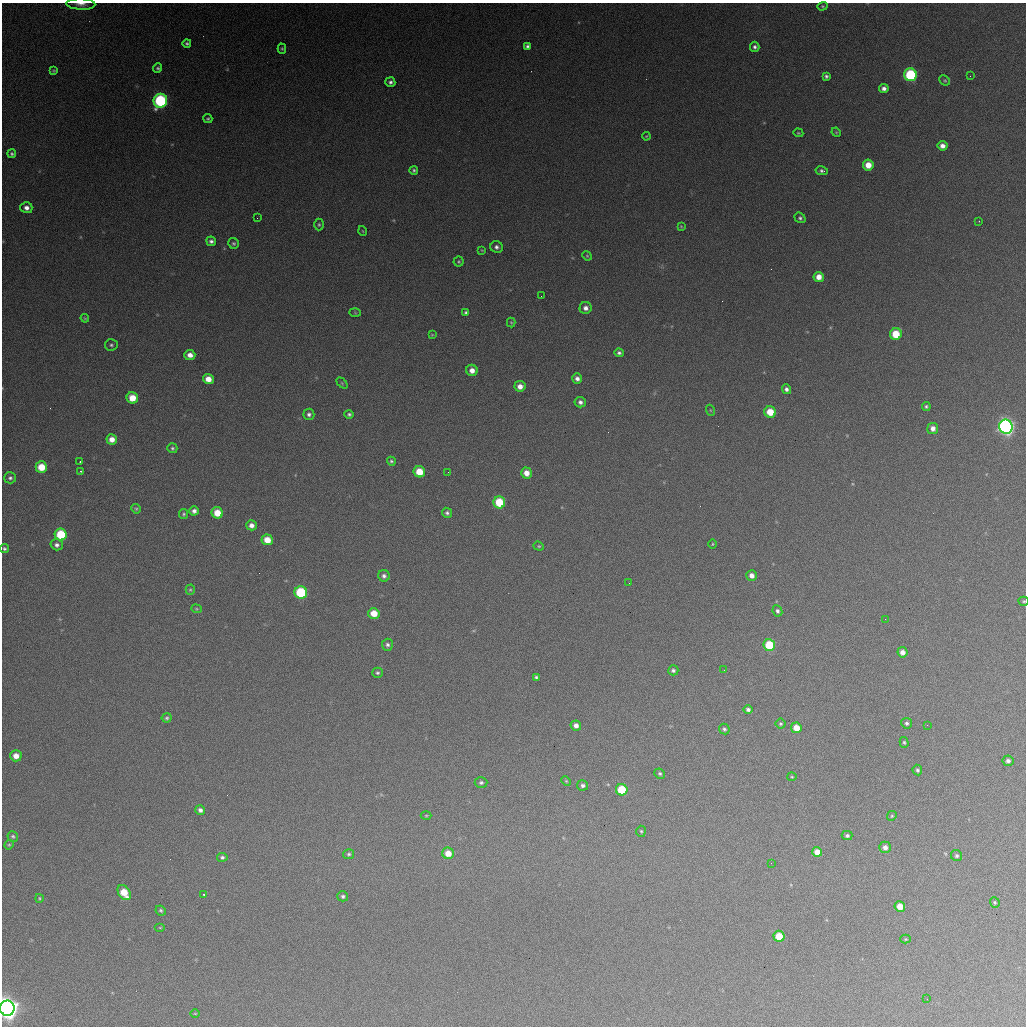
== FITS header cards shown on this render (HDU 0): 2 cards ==
NAXIS1  =                 1024 / length of data axis 1
NAXIS2  =                 1024 / length of data axis 2

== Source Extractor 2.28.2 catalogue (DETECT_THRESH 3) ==
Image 1024 x 1024 px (HDU 0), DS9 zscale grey, 1 PNG px = 1 image px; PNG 1028 x 1028 px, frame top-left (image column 1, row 1024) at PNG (2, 3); each listed source drawn as its Kron ellipse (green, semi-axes under 4 px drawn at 4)
Background 363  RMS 16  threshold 47.5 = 3 sigma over >= 5 px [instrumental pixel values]
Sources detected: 149; all 149 listed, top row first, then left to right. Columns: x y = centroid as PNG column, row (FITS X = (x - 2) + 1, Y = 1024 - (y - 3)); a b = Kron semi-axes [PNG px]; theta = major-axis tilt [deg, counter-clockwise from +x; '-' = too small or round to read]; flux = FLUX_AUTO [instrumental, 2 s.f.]
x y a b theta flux
81 4 14 5 -2 6.4e+03
822 6 5 4 - 1.4e+03
187 43 4 3 - 2.1e+03
527 46 4 4 - 2.7e+03
755 47 5 5 - 2.8e+03
282 49 5 4 - 1.4e+03
158 68 4 4 - 2.0e+03
54 71 4 3 - 1.3e+03
910 75 6 6 - 9.8e+04
826 76 4 4 - 2.4e+03
970 76 2 2 - 4.3e+02
945 80 6 4 -42 1.5e+03
390 82 5 5 - 3.0e+03
884 89 5 4 - 4.8e+03
160 101 7 6 - 1.5e+05
208 119 4 4 - 1.6e+03
836 132 5 4 - 1.0e+03
798 133 5 4 - 1.2e+03
646 136 4 3 - 9.5e+02
942 146 5 5 - 6.5e+03
12 154 4 4 - 2.0e+03
868 165 5 5 - 1.6e+04
414 170 4 4 - 1.8e+03
822 171 6 4 -10 2.6e+03
26 208 6 5 - 5.7e+03
257 218 2 2 - 6.1e+02
800 218 6 5 - 2.2e+03
979 221 3 2 - 8.7e+02
319 225 6 4 90 1.8e+03
681 226 4 4 - 1.1e+03
363 231 5 3 - 8.2e+02
211 241 5 4 - 3.3e+03
234 243 6 5 - 2.1e+03
497 247 6 6 - 3.6e+03
482 250 4 3 - 9.1e+02
587 256 5 4 - 1.2e+03
459 262 5 5 - 1.6e+03
819 277 5 5 - 1.1e+04
541 296 2 2 - 6.1e+02
586 308 6 6 - 5.6e+03
355 313 6 3 -2 1.0e+03
466 313 4 4 - 2.0e+03
85 318 4 3 - 1.1e+03
511 322 5 4 - 1.3e+03
896 334 6 6 - 3.3e+04
432 335 4 4 - 1.0e+03
111 345 6 5 - 2.2e+03
619 353 4 4 - 2.5e+03
190 355 5 5 - 8.3e+03
472 370 6 5 - 7.9e+03
208 379 5 5 - 1.2e+04
577 379 5 5 - 4.5e+03
342 383 6 4 -46 1.1e+03
520 386 5 5 - 8.5e+03
786 389 5 4 - 3.3e+03
132 398 6 5 - 2.0e+04
580 402 6 5 - 3.7e+03
926 406 4 4 - 2.0e+03
710 410 6 3 -71 9.9e+02
770 412 6 5 - 2.4e+04
309 414 5 5 - 3.0e+03
349 414 4 4 - 2.2e+03
1006 427 7 7 - 4.2e+05
933 428 5 5 - 6.4e+03
112 439 5 5 - 8.9e+03
172 448 5 5 - 1.9e+03
391 461 4 4 - 1.8e+03
80 462 3 2 - 8.6e+02
41 467 6 5 - 2.5e+04
81 471 3 3 - 1.7e+03
419 472 6 5 - 2.3e+04
448 472 2 2 - 6.9e+02
526 473 5 5 - 1.0e+04
10 478 6 5 - 2.8e+03
499 502 6 6 - 4.4e+04
136 509 5 4 - 1.5e+03
194 511 5 4 - 4.0e+03
217 513 6 5 - 1.9e+04
447 513 5 5 - 2.7e+03
184 514 5 4 - 1.8e+03
251 525 5 5 - 5.6e+03
61 535 6 6 - 4.9e+04
267 540 5 5 - 1.6e+04
712 544 4 3 - 9.7e+02
57 545 6 5 - 3.8e+03
539 546 5 4 - 1.3e+03
4 549 4 4 - 1.8e+03
752 575 5 5 - 6.4e+03
384 576 6 5 - 3.4e+03
629 583 2 2 - 4.7e+02
190 590 5 4 - 1.4e+03
301 592 6 6 - 8.2e+04
1024 601 5 4 - 1.5e+03
196 609 5 4 - 1.2e+03
777 611 6 4 -64 2.8e+03
374 613 5 5 - 1.7e+04
885 619 2 2 - 2.5e+03
387 645 6 5 - 2.9e+03
769 645 6 5 - 4.8e+04
902 652 5 5 - 6.9e+03
673 670 5 5 - 2.5e+03
724 670 3 2 - 1.1e+03
377 673 5 5 - 2.0e+03
536 677 4 3 - 2.2e+03
748 710 4 4 - 3.2e+03
167 718 5 4 - 1.8e+03
907 723 5 5 - 2.6e+03
780 724 5 5 - 1.7e+03
576 725 5 5 - 5.3e+03
927 725 2 2 - 4.7e+02
796 728 5 5 - 1.6e+04
724 729 5 5 - 2.2e+03
904 742 5 4 - 1.7e+03
16 756 6 5 - 9.6e+03
1008 761 5 5 - 3.7e+03
917 770 5 5 - 2.2e+03
660 774 5 5 - 1.9e+03
792 777 5 4 - 1.3e+03
566 781 5 4 - 1.2e+03
481 783 6 5 - 2.4e+03
583 785 5 5 - 2.8e+03
622 790 6 5 - 4.1e+04
200 810 5 4 - 3.6e+03
426 815 5 3 - 1.1e+03
892 816 5 4 - 1.5e+03
641 831 5 4 - 1.6e+03
847 835 5 4 - 2.3e+03
13 836 5 5 - 1.9e+03
9 845 5 4 - 1.3e+03
885 847 6 5 - 4.8e+03
817 852 5 5 - 1.1e+04
448 853 6 5 - 1.4e+04
349 854 6 5 - 2.0e+03
956 856 6 5 - 2.3e+03
222 857 5 4 - 2.4e+03
771 863 2 2 - 5.1e+02
124 893 8 5 -58 2.3e+04
204 894 3 2 - 1.4e+03
343 896 5 5 - 2.4e+03
39 898 4 3 - 1.2e+03
995 902 5 4 - 1.4e+03
900 906 5 5 - 1.3e+04
161 911 5 4 - 1.8e+03
160 928 5 3 - 1.1e+03
779 936 5 5 - 2.3e+04
906 939 5 4 - 1.1e+03
927 999 2 2 - 5.5e+02
7 1008 7 7 - 1.1e+06
195 1013 5 3 - 9.3e+02
At the frame edge (FLAGS 8, measured only in part): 3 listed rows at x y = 81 4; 1024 601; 7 1008